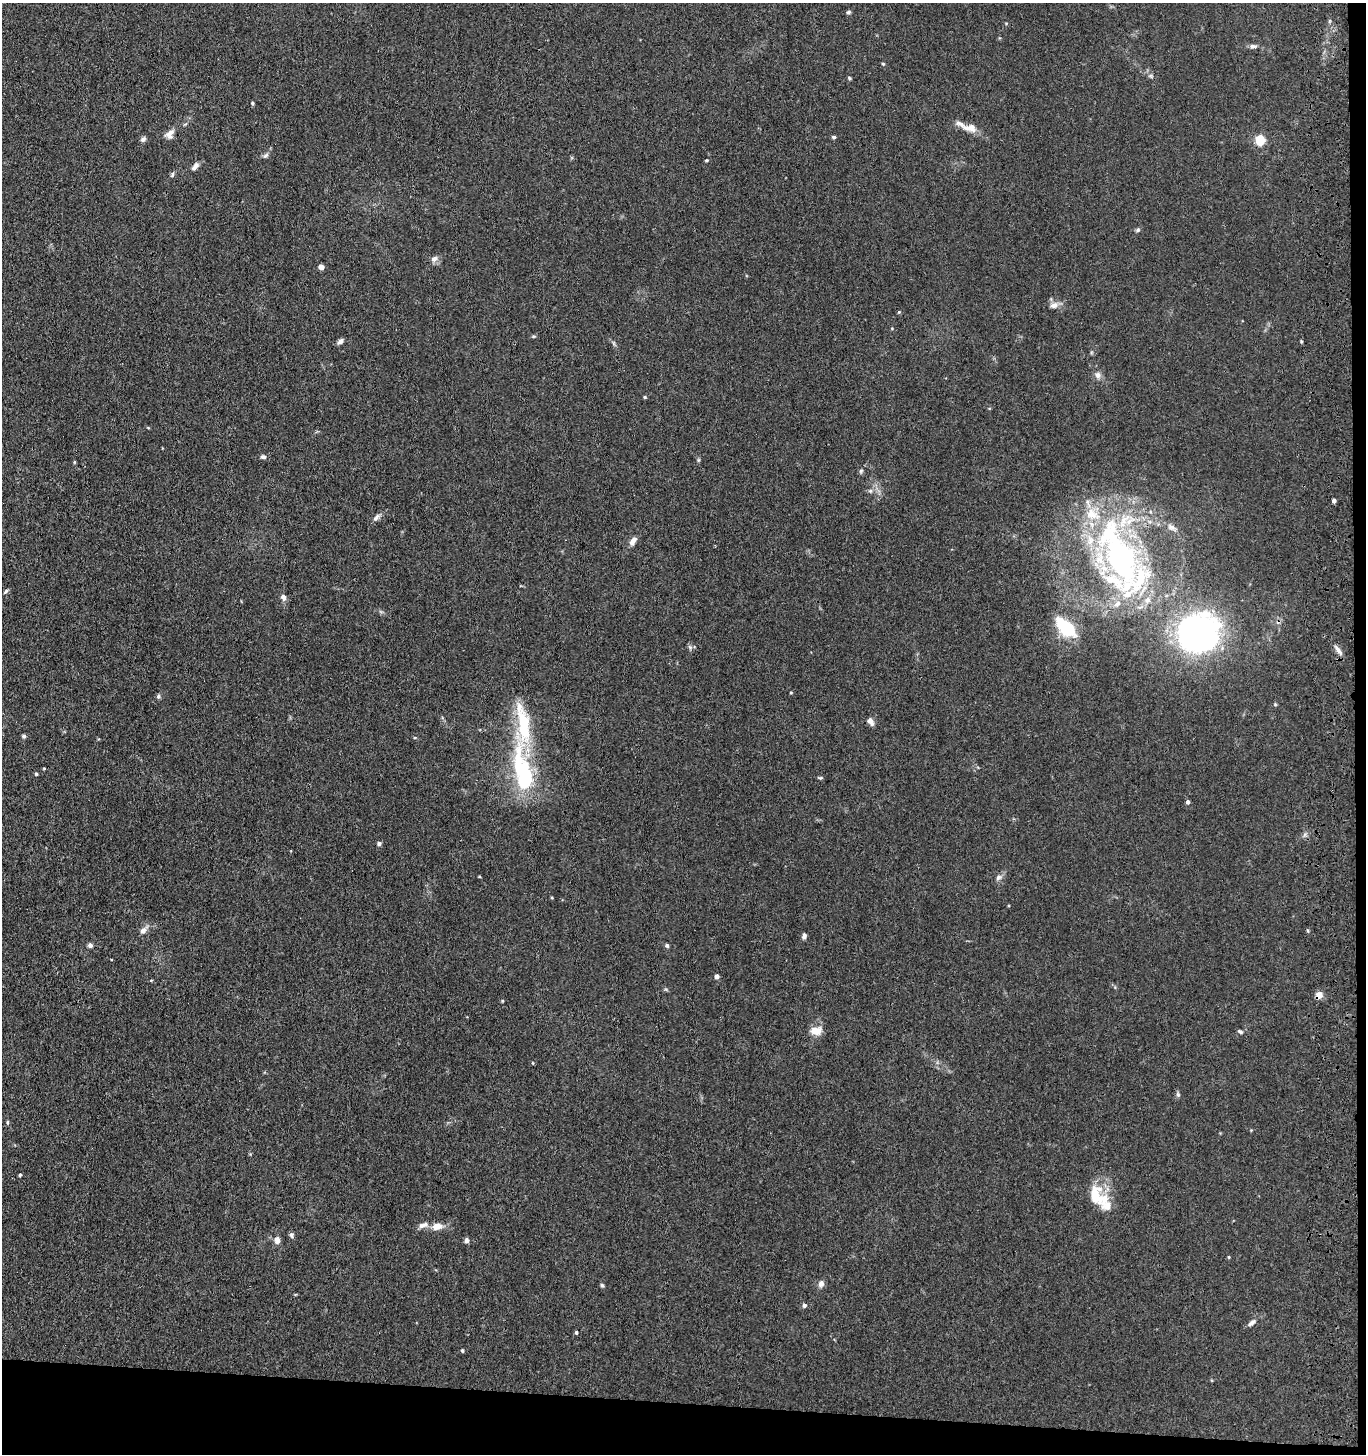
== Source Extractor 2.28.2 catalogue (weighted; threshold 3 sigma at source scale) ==
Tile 9 of 3 x 3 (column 3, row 3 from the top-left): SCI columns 2933-4296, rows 3-1454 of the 4543 x 4361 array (HDU 1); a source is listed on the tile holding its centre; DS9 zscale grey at full resolution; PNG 1368 x 1456 px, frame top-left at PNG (2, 3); no overlay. Shown black and unused: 4% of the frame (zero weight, under 3 of 4 exposures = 5% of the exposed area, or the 3 px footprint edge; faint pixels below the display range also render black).
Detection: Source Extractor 2.28.2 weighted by HDU 2 'WHT'; one run over the whole footprint, this tile lists its part. Background 0.0374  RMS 0.0047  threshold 0.0213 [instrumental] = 3 sigma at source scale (4.5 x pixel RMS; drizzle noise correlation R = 1.50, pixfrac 1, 0.05/0.05 arcsec/px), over >= 5 px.
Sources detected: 83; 1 inside a brighter object's white glare — not listed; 9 inside a brighter listed object's ellipse — not listed separately; the other 73 listed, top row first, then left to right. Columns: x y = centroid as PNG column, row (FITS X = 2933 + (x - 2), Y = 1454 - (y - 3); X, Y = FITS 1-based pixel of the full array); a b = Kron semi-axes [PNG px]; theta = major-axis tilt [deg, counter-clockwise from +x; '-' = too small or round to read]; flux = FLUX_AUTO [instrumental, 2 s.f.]
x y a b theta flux
848 12 6 4 16 0.81
1253 46 9 5 3 1.4
883 64 4 4 - 0.49
1151 76 7 4 -72 0.77
849 78 5 4 - 0.55
252 103 4 4 - 0.56
971 127 16 9 0 5
170 134 13 8 53 2.9
834 137 5 4 - 0.83
143 139 7 6 - 1.3
1260 140 5 5 - 33
266 155 9 4 44 1.1
706 160 4 3 - 0.57
195 166 11 6 48 2
172 175 7 5 73 0.88
1138 230 6 5 - 0.78
434 259 10 7 25 2
321 267 6 5 - 1.9
1054 305 12 7 18 2.5
899 312 4 3 - 0.4
340 341 8 5 42 1.5
1301 341 4 3 - 0.5
1098 375 9 8 - 2
645 397 4 4 - 0.52
263 457 7 5 -14 1.2
861 471 6 5 - 0.73
870 491 6 5 - 0.87
1334 500 4 4 - 1.4
376 517 12 5 46 1.6
1172 527 9 6 -39 1.6
633 541 11 6 59 2.5
1119 555 85 33 -65 130
6 591 6 4 48 0.77
283 597 8 6 -65 1.8
1068 629 19 15 -29 18
1198 633 35 30 11 150
690 647 6 5 - 0.99
1338 651 16 5 -54 2.3
791 693 4 2 - 0.34
158 696 6 5 - 0.86
519 708 22 10 -85 5.9
870 722 10 6 -59 1.9
24 736 5 4 - 1
44 768 4 3 - 0.36
523 772 55 19 -77 51
36 774 4 4 - 0.57
820 778 7 4 -19 0.61
1188 802 5 4 - 1.3
379 844 5 4 - 1.2
998 877 9 6 41 1.5
143 931 9 7 53 2.2
804 936 7 5 83 1.2
90 945 5 5 - 1.5
667 945 5 5 - 0.95
717 976 4 4 - 1.9
1319 995 9 8 - 2.7
816 1031 15 10 -4 4.6
1240 1031 6 4 -25 0.83
1178 1094 7 5 -69 0.86
20 1175 4 3 - 0.6
1096 1195 28 17 -76 13
423 1225 14 7 17 2.3
437 1226 11 8 10 4.4
292 1235 7 5 -62 1.1
277 1240 8 7 - 2.6
466 1240 6 5 - 1.4
1229 1257 5 3 - 0.37
821 1283 9 7 77 2
602 1285 6 4 -44 0.67
804 1305 5 5 - 1.1
1252 1323 11 6 41 1.7
576 1332 4 3 - 0.69
462 1351 4 3 - 0.6
Overlapping masked pixels (flux is a lower limit): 2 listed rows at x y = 1198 633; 1319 995